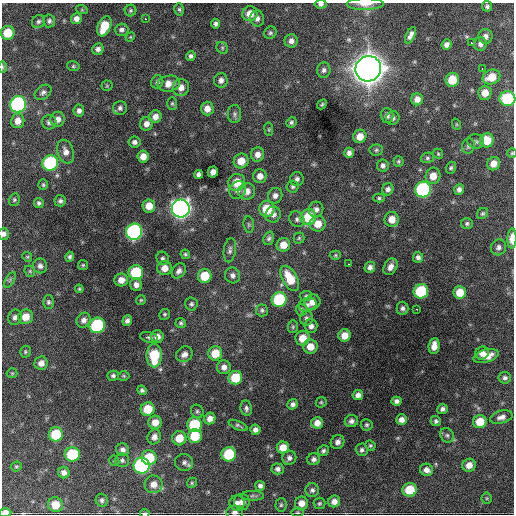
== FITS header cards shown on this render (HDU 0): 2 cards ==
NAXIS1  =                  512 / Axis length
NAXIS2  =                  512 / Axis length

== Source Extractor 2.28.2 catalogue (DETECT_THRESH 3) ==
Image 512 x 512 px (HDU 0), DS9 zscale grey, 1 PNG px = 1 image px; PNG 516 x 516 px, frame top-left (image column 1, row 512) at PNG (2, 3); each listed source drawn as its Kron ellipse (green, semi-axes under 4 px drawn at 4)
Background 1800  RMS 41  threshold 122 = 3 sigma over >= 5 px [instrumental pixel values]
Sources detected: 246; all 246 listed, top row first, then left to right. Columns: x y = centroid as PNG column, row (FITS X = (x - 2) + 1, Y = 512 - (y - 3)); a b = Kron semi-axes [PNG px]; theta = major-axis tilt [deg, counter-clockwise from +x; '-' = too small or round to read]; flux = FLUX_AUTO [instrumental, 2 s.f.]
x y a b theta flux
321 4 6 4 5 8.0e+03
365 4 19 6 1 1.9e+04
487 6 5 5 - 6.3e+03
179 9 6 5 - 4.8e+03
82 10 6 4 -18 2.8e+03
131 10 6 6 - 4.8e+03
250 14 7 7 - 3.2e+04
76 19 5 5 - 1.4e+04
146 19 3 2 - 3.2e+03
257 19 8 7 - 1.1e+04
38 21 7 6 - 6.7e+03
49 21 6 6 - 7.0e+03
216 24 5 4 - 7.4e+03
104 26 10 6 67 6.5e+04
122 30 7 6 - 9.4e+03
8 33 7 7 - 5.7e+04
270 33 6 5 - 5.4e+03
411 35 9 4 64 1.2e+04
485 36 7 7 - 1.1e+04
130 37 5 4 - 2.5e+03
291 41 6 6 - 1.3e+04
472 43 2 2 - 2.1e+03
446 44 5 5 - 1.1e+04
480 44 7 6 - 1.1e+04
222 48 6 5 - 5.1e+03
98 49 6 5 - 1.0e+04
191 56 5 5 - 7.4e+03
73 66 6 5 - 4.2e+03
2 67 6 3 -89 3.4e+03
482 68 3 2 - 2.6e+03
368 69 13 12 - 4.9e+06
324 70 7 7 - 8.6e+03
491 77 9 7 23 4.9e+04
221 80 7 6 - 1.1e+04
452 80 7 6 - 5.8e+04
157 82 7 6 - 6.1e+03
169 84 11 8 11 2.5e+04
107 86 5 5 - 3.6e+03
181 87 8 8 - 2.1e+04
43 92 9 6 37 9.1e+03
485 93 7 7 - 2.7e+04
417 99 6 6 - 1.7e+04
507 99 8 7 - 1.6e+05
172 103 6 5 - 4.4e+03
18 104 8 8 - 4.7e+05
322 104 5 3 - 4.0e+03
120 108 7 7 - 8.9e+03
207 108 7 6 - 2.1e+04
79 111 6 5 - 1.0e+04
235 114 9 6 -90 7.2e+03
387 115 7 6 - 9.7e+03
155 117 6 6 - 1.6e+04
393 118 7 6 - 8.5e+03
58 119 7 7 - 1.7e+04
18 121 7 6 - 2.1e+04
49 122 7 7 - 1.0e+04
291 122 5 5 - 5.9e+03
146 124 7 6 - 1.5e+04
456 124 6 3 -72 2.9e+03
269 129 7 3 -82 3.4e+03
360 136 7 6 - 3.0e+04
487 140 7 7 - 5.1e+04
476 141 8 7 - 7.1e+03
134 142 6 5 - 8.7e+03
468 146 8 6 75 7.2e+03
376 150 7 5 3 5.3e+03
66 152 12 8 -71 1.9e+04
349 153 5 4 - 1.1e+04
512 153 5 5 - 3.4e+03
258 154 7 6 - 1.8e+04
438 154 5 4 - 3.5e+03
143 156 6 5 - 2.4e+04
427 158 6 5 - 5.3e+03
241 161 7 7 - 3.6e+04
398 161 5 5 - 4.2e+03
50 163 8 7 - 2.7e+05
493 164 7 6 - 2.4e+04
383 166 6 5 - 9.5e+03
451 168 6 5 - 5.1e+03
213 172 5 5 - 1.6e+04
198 174 4 4 - 8.3e+03
260 176 7 7 - 1.8e+04
433 176 8 7 - 3.1e+04
297 179 7 6 - 9.4e+03
237 182 9 8 - 4.5e+04
43 185 5 5 - 4.2e+03
293 187 6 6 - 6.5e+03
388 189 6 5 - 9.4e+03
423 189 8 7 - 4.0e+05
459 189 5 5 - 9.8e+03
238 190 9 8 - 1.4e+04
247 191 8 8 - 2.5e+04
275 196 8 7 - 1.3e+04
379 198 6 4 0 4.4e+03
14 200 6 5 - 4.6e+03
60 201 6 5 - 6.9e+03
39 203 5 5 - 5.9e+03
149 206 6 6 - 3.3e+04
181 209 9 9 - 1.6e+06
267 209 8 7 - 7.5e+04
316 209 8 7 - 1.2e+04
483 213 6 5 - 4.7e+03
273 214 8 7 - 1.4e+04
308 217 8 7 - 9.8e+04
297 219 8 7 - 8.3e+03
392 219 7 7 - 3.1e+04
318 224 8 7 - 3.3e+04
467 224 6 5 - 6.0e+03
249 225 8 5 -84 5.3e+03
134 232 8 8 - 5.5e+05
4 234 6 5 - 9.9e+03
269 238 7 5 71 6.3e+03
299 238 5 5 - 4.5e+03
512 238 10 4 89 3.2e+04
283 245 7 6 - 3.0e+04
499 247 8 7 - 1.0e+04
230 250 12 6 82 9.0e+03
185 254 5 4 - 4.3e+03
335 255 6 4 2 3.6e+03
27 257 5 4 - 3.3e+03
70 257 5 4 - 5.9e+03
418 257 5 5 - 8.8e+03
163 258 7 6 - 6.9e+03
349 264 3 2 - 2.6e+03
83 265 5 5 - 3.9e+03
40 266 7 7 - 1.0e+04
370 267 5 5 - 1.1e+04
390 267 9 6 60 1.6e+04
164 268 7 7 - 2.4e+04
30 271 6 5 - 4.0e+03
179 271 8 6 55 1.1e+04
136 272 7 7 - 1.5e+05
233 275 8 7 - 1.1e+04
205 276 7 6 - 7.0e+04
290 278 14 7 -60 6.4e+04
10 280 8 3 59 4.7e+03
121 280 7 6 - 2.2e+04
136 285 6 6 - 1.4e+04
79 289 4 4 - 3.7e+03
421 291 7 7 - 1.7e+05
460 292 6 6 - 4.3e+04
306 296 6 5 - 4.8e+03
141 300 5 5 - 3.5e+03
279 300 7 7 - 1.8e+05
48 302 6 5 - 5.9e+03
312 302 8 7 - 2.0e+04
191 304 6 6 - 6.2e+03
307 305 9 6 15 1.1e+04
402 308 7 6 - 8.1e+03
416 309 3 2 - 3.5e+03
262 310 6 6 - 5.8e+03
301 310 6 6 - 6.0e+03
165 314 6 5 - 4.5e+03
15 317 8 6 70 9.3e+03
25 317 7 7 - 3.2e+04
306 318 7 6 - 6.7e+03
84 320 8 6 53 1.3e+04
127 321 5 4 - 8.9e+03
181 323 5 5 - 5.3e+03
97 325 8 7 - 2.7e+05
311 326 7 6 - 1.2e+04
293 327 6 5 - 4.1e+03
345 335 6 6 - 3.0e+04
157 336 6 6 - 1.9e+04
149 337 9 5 -13 6.7e+03
303 338 7 7 - 3.6e+04
434 346 8 5 84 2.3e+04
310 347 7 7 - 3.2e+04
25 352 6 5 - 4.3e+03
215 353 7 7 - 4.8e+04
482 353 7 6 - 1.6e+04
184 354 9 7 37 1.4e+04
154 356 12 7 90 1.2e+05
486 356 13 6 15 2.9e+04
41 363 7 6 - 1.8e+04
224 367 7 7 - 1.4e+04
12 373 5 5 - 3.5e+03
113 376 6 5 - 6.5e+03
124 376 6 5 - 3.7e+03
235 378 7 6 - 8.0e+04
505 378 6 5 - 7.6e+03
142 390 5 4 - 6.6e+03
358 395 5 5 - 1.3e+04
397 401 5 4 - 9.1e+03
321 402 6 5 - 4.2e+03
293 404 5 5 - 8.9e+03
246 408 8 5 -81 7.6e+03
148 409 7 6 - 6.7e+04
442 409 5 5 - 8.5e+03
197 411 7 6 - 5.4e+03
501 417 11 6 15 1.5e+04
210 418 6 5 - 1.7e+04
401 420 5 5 - 1.6e+04
351 421 7 6 - 1.0e+04
436 421 5 5 - 5.9e+03
155 422 7 6 - 2.7e+04
480 422 7 6 - 4.9e+04
317 423 6 5 - 2.2e+04
195 424 7 7 - 1.3e+05
238 425 10 4 -23 5.4e+03
367 425 6 5 - 4.9e+03
255 430 5 5 - 1.1e+04
56 434 7 7 - 1.1e+05
447 435 7 6 - 6.8e+03
195 436 7 7 - 8.0e+04
154 437 7 6 - 1.5e+04
179 438 7 7 - 4.8e+04
338 442 7 6 - 1.2e+04
370 445 5 5 - 4.6e+03
283 448 6 6 - 3.5e+04
123 450 6 6 - 1.2e+04
362 450 6 6 - 7.4e+03
323 451 5 5 - 6.8e+03
72 454 8 7 - 1.4e+05
229 454 7 7 - 1.3e+05
149 458 7 7 - 8.0e+04
289 458 7 7 - 9.7e+03
314 459 6 6 - 8.5e+03
122 460 7 7 - 7.5e+03
114 461 5 4 - 3.9e+03
184 462 9 8 - 9.6e+03
469 465 7 6 - 2.2e+04
16 466 5 5 - 3.7e+03
142 466 8 8 - 5.1e+05
278 469 6 5 - 9.3e+03
427 470 7 6 - 1.6e+04
64 473 6 5 - 1.3e+04
192 483 5 4 - 4.1e+03
154 484 9 9 - 2.3e+04
260 486 5 5 - 8.1e+03
312 490 7 6 - 7.9e+03
410 490 7 7 - 7.1e+04
253 496 11 4 -2 6.6e+03
487 498 5 5 - 3.7e+03
102 500 6 6 - 7.1e+03
334 501 6 5 - 1.7e+04
242 502 8 8 - 1.6e+04
237 503 8 7 - 1.3e+04
302 503 6 6 - 2.2e+04
319 503 6 6 - 4.8e+03
55 505 7 7 - 4.1e+04
281 505 7 5 86 5.5e+03
235 512 8 6 0 1.1e+04
5 513 6 4 1 2.7e+04
145 513 5 2 - 5.3e+03
297 513 6 3 0 3.3e+03
At the frame edge (FLAGS 8, measured only in part): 10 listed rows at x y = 321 4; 365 4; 2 67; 507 99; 512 153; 4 234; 512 238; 235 512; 5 513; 145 513